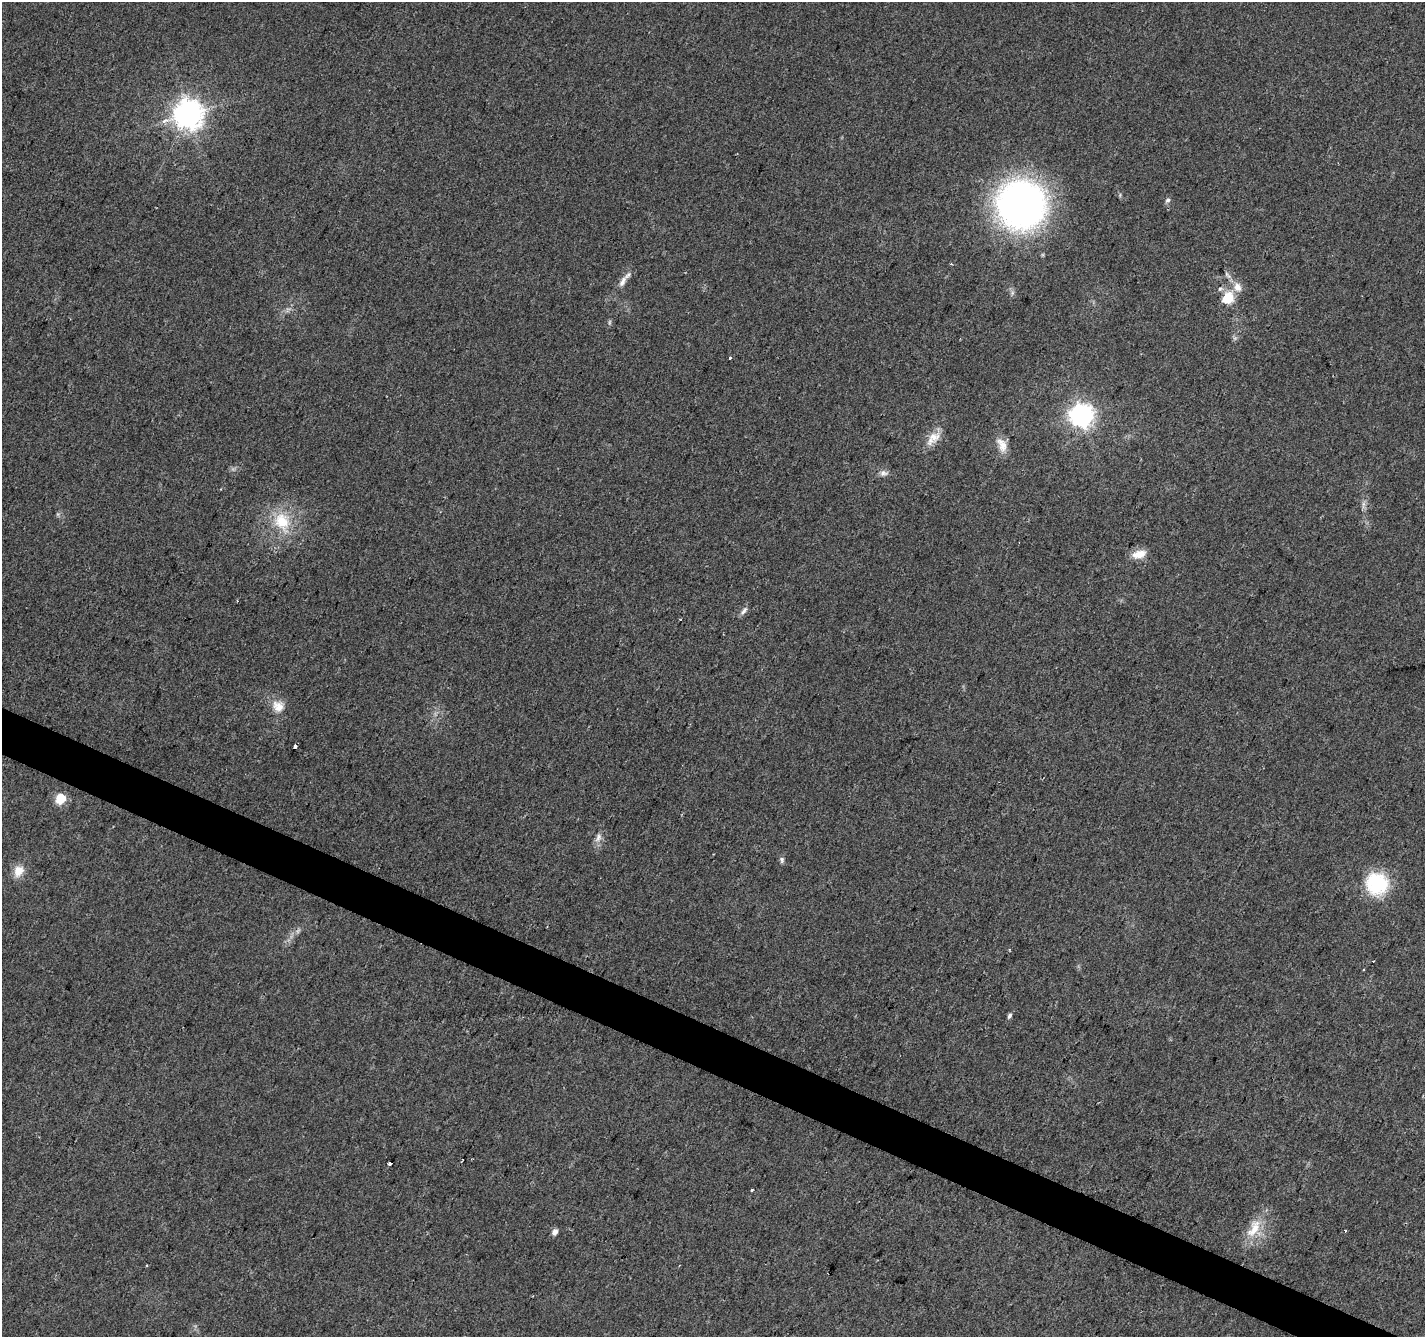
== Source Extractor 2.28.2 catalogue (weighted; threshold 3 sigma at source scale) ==
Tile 6 of 4 x 4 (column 2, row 2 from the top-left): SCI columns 1432-2854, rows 2939-4273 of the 5701 x 5810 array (HDU 1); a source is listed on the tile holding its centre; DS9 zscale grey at full resolution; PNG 1427 x 1339 px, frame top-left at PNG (2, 2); no overlay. Shown black and unused: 3% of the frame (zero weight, under 2 of 3 exposures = <1% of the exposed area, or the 3 px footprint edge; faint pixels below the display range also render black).
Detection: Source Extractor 2.28.2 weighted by HDU 2 'WHT'; one run over the whole footprint, this tile lists its part. Background 0.0488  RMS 0.0058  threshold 0.0262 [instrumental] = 3 sigma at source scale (4.5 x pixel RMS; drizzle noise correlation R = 1.50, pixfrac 1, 0.0396/0.0396 arcsec/px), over >= 5 px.
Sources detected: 34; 2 too faint to see at this stretch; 2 cosmic-ray / hot-pixel residue — not listed; the other 30 listed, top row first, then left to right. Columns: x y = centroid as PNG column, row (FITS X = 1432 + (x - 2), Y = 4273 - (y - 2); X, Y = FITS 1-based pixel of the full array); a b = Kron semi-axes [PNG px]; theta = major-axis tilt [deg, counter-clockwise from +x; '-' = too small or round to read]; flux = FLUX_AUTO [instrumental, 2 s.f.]
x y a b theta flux
189 114 9 9 - 800
1168 200 8 6 55 1.6
1021 204 37 36 - 300
951 264 3 2 - 0.55
622 282 19 7 62 4.7
1238 287 12 10 -70 5.5
1220 289 8 5 17 1.6
1228 298 10 9 - 17
730 358 3 3 - 2.3
1082 415 8 8 - 460
934 437 19 14 42 8.1
1002 445 21 11 -66 7.1
883 473 11 8 -9 2.7
1363 504 9 4 82 1.9
282 522 31 23 -65 25
1139 554 19 10 14 7.1
744 611 13 5 50 2.1
278 706 17 16 - 8.1
295 746 4 3 - 4.4
60 799 6 5 - 31
598 837 14 8 68 3.6
782 860 8 5 -82 1.4
18 871 14 11 61 7.6
1377 884 27 26 - 33
1009 1016 7 4 58 1.5
389 1163 3 3 - 1.8
752 1190 3 3 - 2.3
1254 1228 31 14 63 15
1345 1230 3 3 - 1.9
555 1232 5 5 - 3.9
Overlapping masked pixels (flux is a lower limit): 1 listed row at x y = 295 746